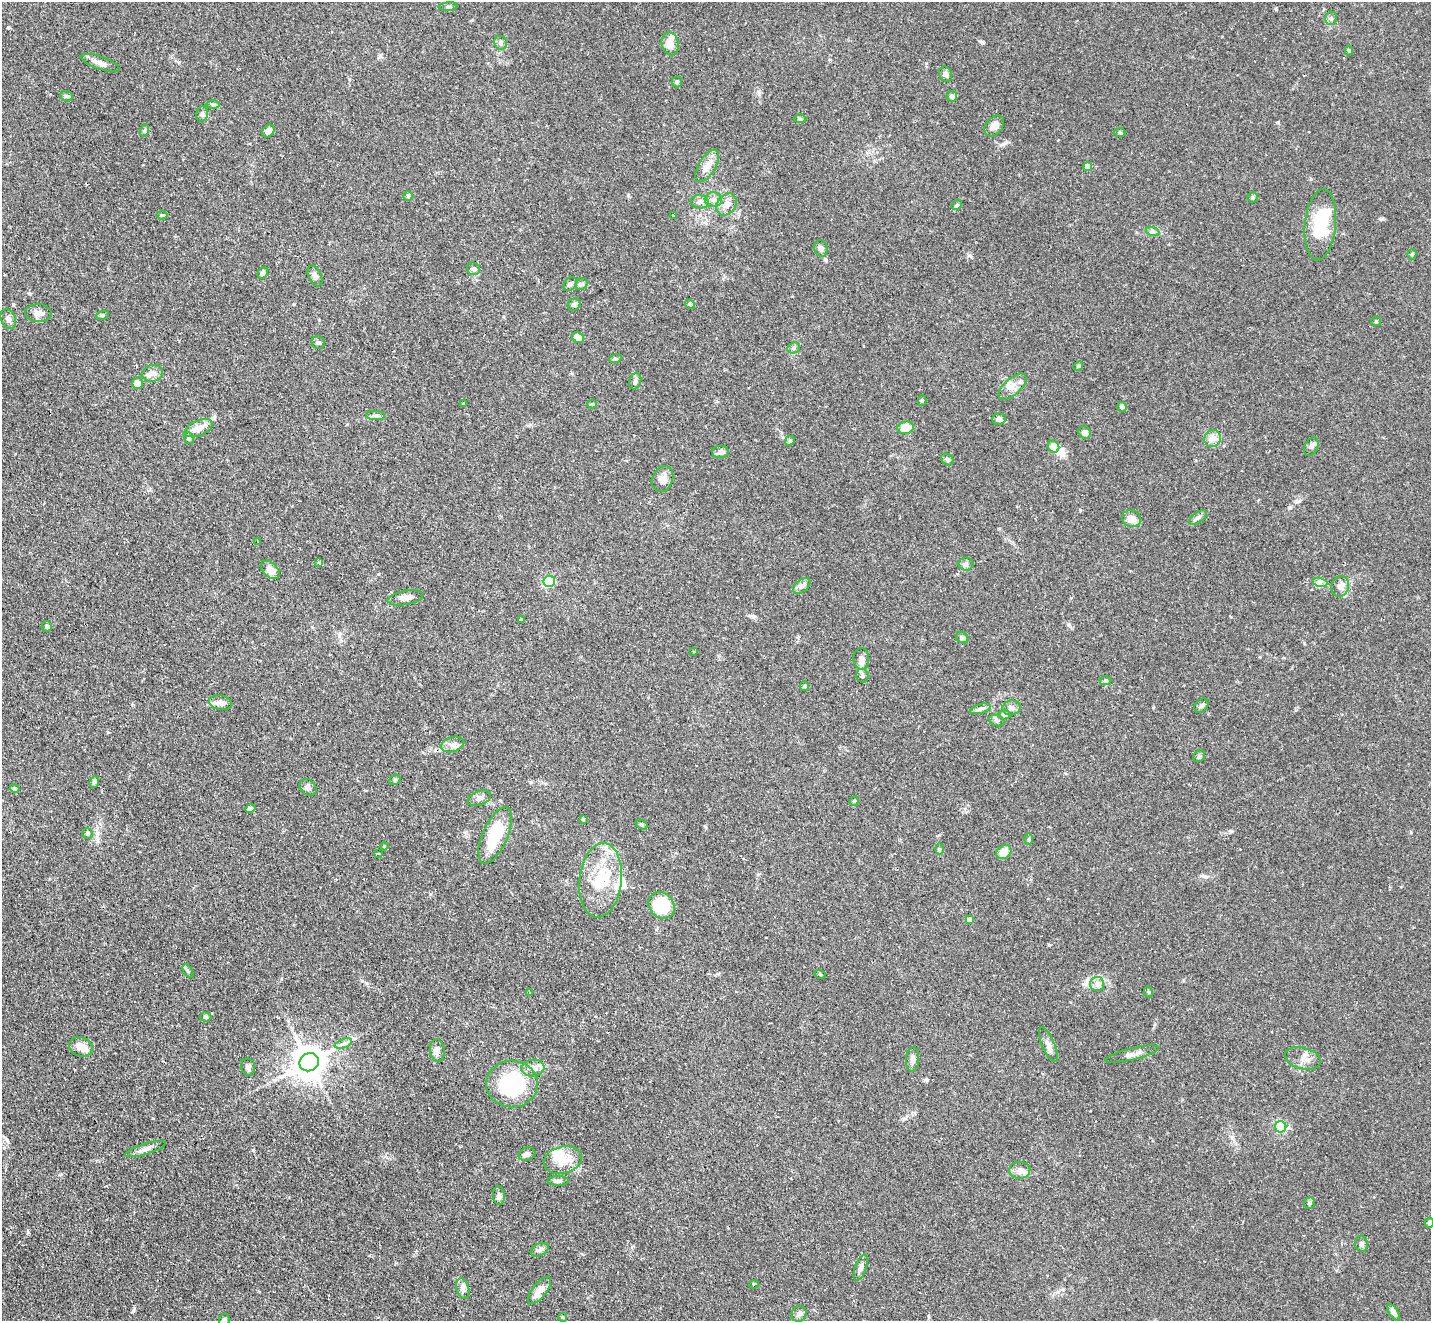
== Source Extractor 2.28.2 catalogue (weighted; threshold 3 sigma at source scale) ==
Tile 7 of 4 x 4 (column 3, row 2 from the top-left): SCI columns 2884-4312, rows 2946-4264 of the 5770 x 5755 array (HDU 1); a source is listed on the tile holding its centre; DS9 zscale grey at full resolution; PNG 1433 x 1323 px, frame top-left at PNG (2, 2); each listed source drawn as its Kron ellipse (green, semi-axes under 4 px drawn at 4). Shown black and unused: <1% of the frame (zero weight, under 2 of 3 exposures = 3% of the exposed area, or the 3 px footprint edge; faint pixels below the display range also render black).
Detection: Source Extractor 2.28.2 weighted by HDU 2 'WHT'; one run over the whole footprint, this tile lists its part. Background 0.103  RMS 0.0054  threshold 0.0241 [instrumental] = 3 sigma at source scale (4.5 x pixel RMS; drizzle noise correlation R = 1.50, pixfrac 1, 0.05/0.05 arcsec/px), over >= 5 px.
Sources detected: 161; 4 inside a brighter object's white glare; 1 cosmic-ray / hot-pixel residue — neither listed nor drawn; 6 inside a brighter listed object's ellipse — not listed separately; the other 150 listed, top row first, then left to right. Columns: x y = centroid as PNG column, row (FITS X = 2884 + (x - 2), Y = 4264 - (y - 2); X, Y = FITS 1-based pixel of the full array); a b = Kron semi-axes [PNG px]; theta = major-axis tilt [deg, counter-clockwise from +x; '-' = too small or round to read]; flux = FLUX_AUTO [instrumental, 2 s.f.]
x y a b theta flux
448 7 10 4 4 0.95
1331 18 6 5 - 1.2
501 43 7 6 - 1.4
670 44 11 8 -79 4.6
1349 51 5 4 - 0.69
100 63 20 6 -19 3.5
946 74 8 6 -65 1.5
677 82 5 5 - 0.8
67 96 6 5 - 1
952 96 5 5 - 1.3
213 105 6 4 -1 0.84
202 114 8 5 74 1.2
800 119 6 4 -1 0.75
994 126 12 8 49 3.1
145 130 6 4 71 0.72
268 131 7 5 48 3.2
1120 133 6 4 -3 0.67
707 166 18 8 59 5.3
1088 166 4 4 - 6.4
408 196 5 5 - 0.66
1253 197 5 5 - 0.77
713 199 9 7 -9 2.4
700 202 9 6 -8 2.1
726 204 12 9 52 3.7
957 205 6 4 37 0.71
162 215 5 3 - 1.1
673 215 3 3 - 0.61
1320 224 36 15 85 22
1153 232 7 4 -20 0.92
821 248 8 6 -71 1.6
1412 254 5 4 - 0.8
474 269 6 6 - 1.2
263 273 6 5 - 1.4
315 276 11 6 -64 1.9
570 284 8 5 49 1.3
582 284 6 5 - 1
574 304 7 5 37 1.1
690 304 5 4 - 0.76
38 313 13 9 -3 3.1
102 315 7 4 20 0.81
8 319 10 7 -65 2
1376 321 5 4 - 0.62
578 337 6 5 - 3.4
318 343 7 6 - 1.3
794 348 6 5 - 1.1
615 359 6 4 17 0.72
1078 366 5 4 - 0.61
152 373 10 8 12 3.3
635 381 8 6 71 1.3
137 383 5 5 - 3.4
1012 387 17 8 42 4.4
922 400 5 4 - 0.9
463 404 3 3 - 1
592 404 4 4 - 0.54
1122 407 5 5 - 2
375 416 9 4 -1 1.4
999 419 7 6 - 1.7
199 428 15 8 23 4.5
906 428 8 6 14 9.8
1085 433 6 6 - 2.1
189 438 6 4 -68 0.78
1213 438 9 8 - 4.6
790 441 5 4 - 0.68
1311 446 10 6 63 2
1053 447 6 5 - 7
720 452 8 6 -1 2
947 459 7 5 -35 1.2
663 479 13 10 68 3.5
1198 518 10 5 36 1.5
1131 519 10 8 -21 4.8
258 541 3 2 - 0.91
319 562 4 4 - 1.4
966 564 8 6 0 1.4
270 570 11 7 -42 5.5
549 581 6 5 - 38
1320 582 7 4 -18 1.5
802 586 10 6 38 1.8
1340 586 10 8 72 3.2
405 598 18 7 11 3.7
521 620 3 3 - 13
47 627 5 5 - 1.1
962 638 6 5 - 1.4
694 652 3 3 - 0.51
861 659 11 8 -88 2.3
862 676 7 6 - 1.2
1105 681 6 4 1 0.76
805 686 5 4 - 0.66
220 703 11 7 -13 2.5
1201 706 8 6 46 1.3
1011 708 9 7 13 2
980 709 11 4 16 1.5
1004 714 5 5 - 1.9
997 720 8 5 -19 1.2
452 744 12 7 16 2.8
1199 756 6 5 - 0.89
395 780 6 5 - 0.71
94 782 6 4 69 0.98
308 787 9 7 -43 1.7
15 788 5 4 - 0.67
479 798 12 7 21 2.3
854 801 5 4 - 0.66
250 809 5 4 - 1.4
583 819 4 4 - 0.56
642 825 6 4 -32 0.73
87 834 5 5 - 0.84
495 836 30 12 66 21
1029 839 6 4 89 0.63
384 846 4 3 - 0.46
939 849 5 4 - 0.59
1004 852 8 6 35 5.7
378 854 3 3 - 0.65
600 880 37 21 83 23
662 905 14 12 -48 24
969 920 4 4 - 3
188 971 7 3 -53 0.8
820 974 6 3 -18 0.55
1097 984 7 7 - 2.1
1148 992 6 3 -70 0.58
530 993 3 2 - 0.52
206 1017 6 4 -2 0.92
344 1043 9 4 19 1.5
1048 1045 19 6 -66 2.9
81 1047 12 9 -21 4.1
437 1051 11 7 -83 2.4
1132 1054 27 6 13 3.3
1303 1058 18 10 -14 4.2
912 1059 12 6 86 2.2
309 1062 10 9 - 1000
248 1067 8 7 - 1.4
533 1068 11 8 6 3.3
512 1084 26 23 -1 40
1281 1127 5 5 - 61
145 1149 21 5 17 2.7
527 1154 8 6 22 1.7
563 1160 19 13 15 9.7
1020 1170 10 8 4 2.6
558 1181 11 5 0 1.4
499 1196 9 6 -84 1.5
1309 1203 6 5 - 0.91
1429 1223 5 4 - 1.5
1361 1244 8 6 -87 1.4
540 1250 9 6 26 1.8
861 1267 13 5 71 2.1
754 1284 5 3 - 0.88
463 1289 10 6 -73 2.2
539 1291 16 7 51 5.3
1393 1312 9 4 -57 2
799 1314 8 7 - 1.6
562 1317 4 3 - 0.51
224 1320 6 5 - 1.3
Isophote crosses this tile's border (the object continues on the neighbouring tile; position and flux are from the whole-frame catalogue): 2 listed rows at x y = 1429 1223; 224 1320
Unlisted compact peaks at least as high as the median listed source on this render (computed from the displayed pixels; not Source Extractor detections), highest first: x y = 253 1150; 28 1232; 1278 122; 982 42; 1382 219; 133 1311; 1003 144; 1231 831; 1080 510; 1049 945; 1204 876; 753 616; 1304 643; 1311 179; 969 255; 628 195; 939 835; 1276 10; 430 894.